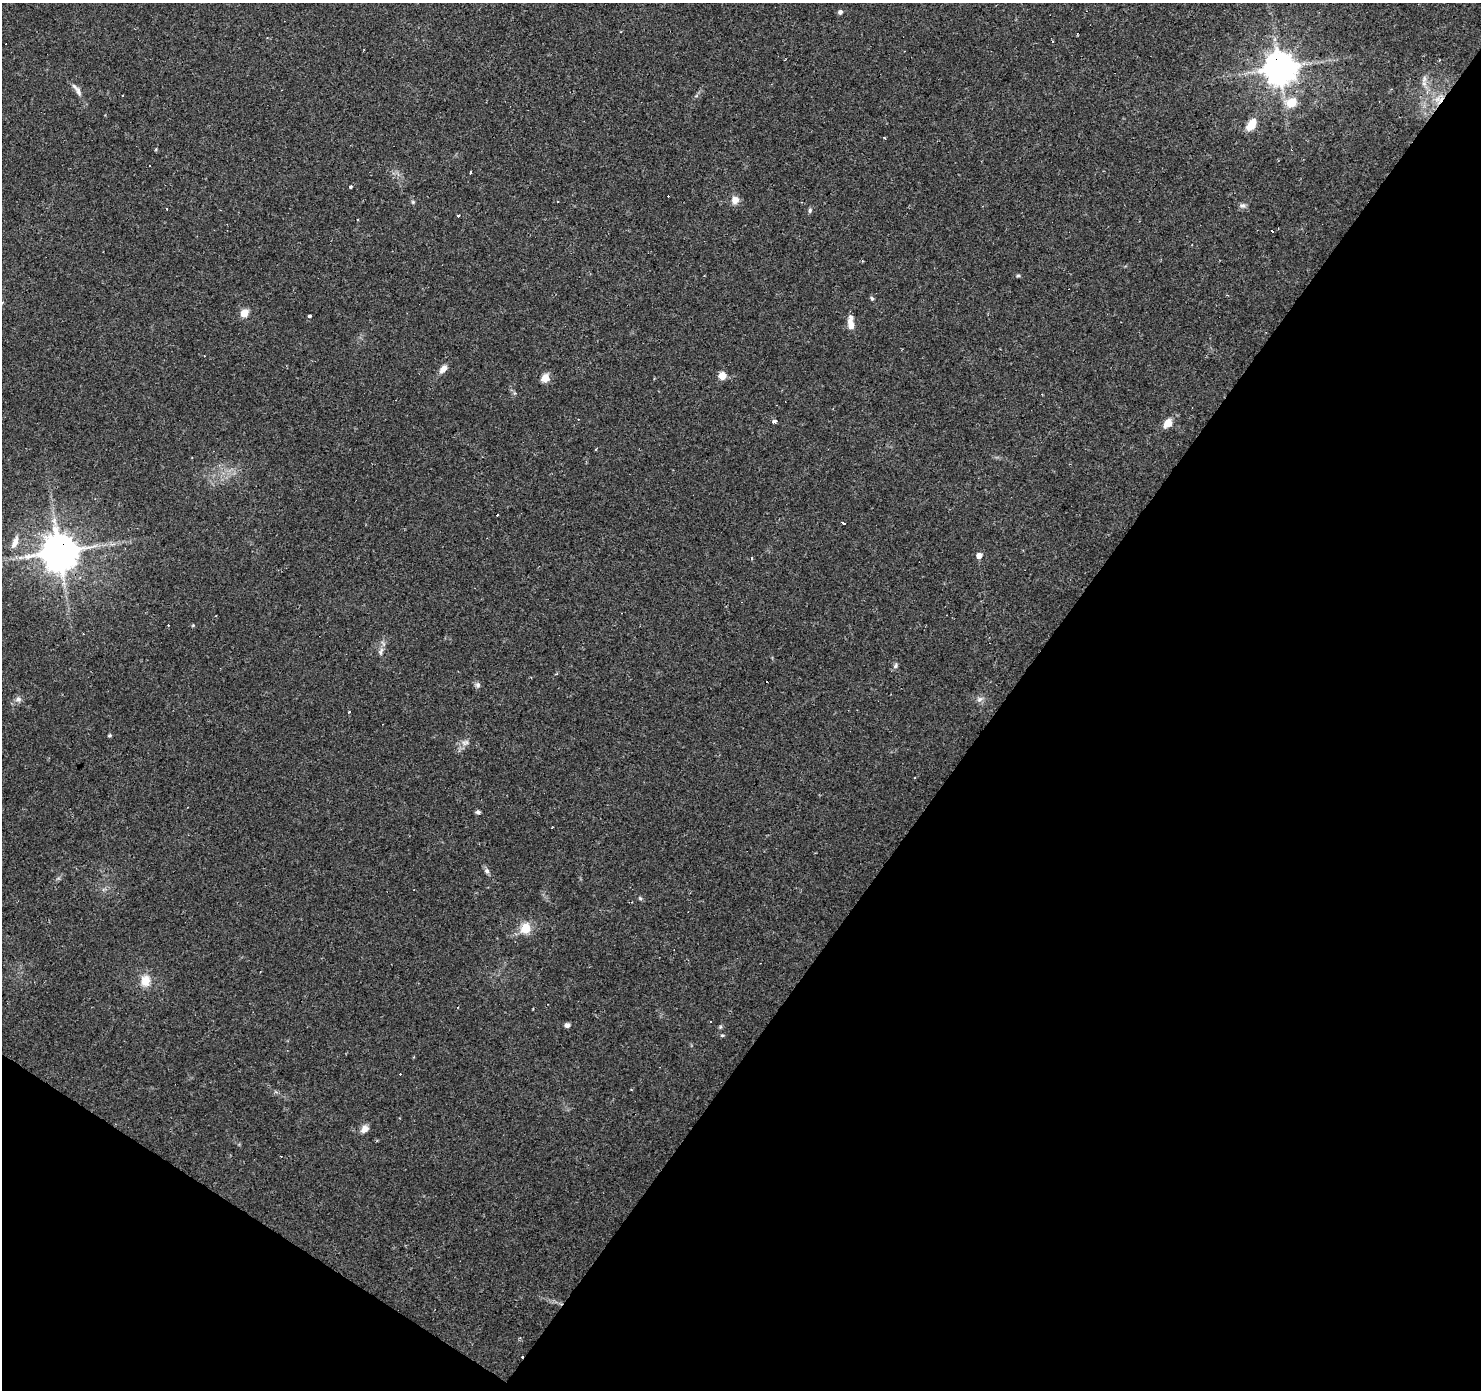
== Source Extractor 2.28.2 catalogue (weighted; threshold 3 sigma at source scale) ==
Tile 15 of 4 x 4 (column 3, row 4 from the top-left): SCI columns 2960-4438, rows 181-1568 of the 5921 x 5977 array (HDU 1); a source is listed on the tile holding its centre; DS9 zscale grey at full resolution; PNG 1483 x 1392 px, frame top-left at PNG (2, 3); no overlay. Shown black and unused: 36% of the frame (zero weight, under 2 of 3 exposures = <1% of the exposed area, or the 3 px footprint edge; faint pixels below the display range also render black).
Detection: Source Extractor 2.28.2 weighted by HDU 2 'WHT'; one run over the whole footprint, this tile lists its part. Background 0.0429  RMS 0.0034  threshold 0.0153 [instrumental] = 3 sigma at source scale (4.5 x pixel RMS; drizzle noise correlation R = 1.50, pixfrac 1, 0.0396/0.0396 arcsec/px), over >= 5 px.
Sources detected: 67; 13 cosmic-ray / hot-pixel residue — not listed; the other 54 listed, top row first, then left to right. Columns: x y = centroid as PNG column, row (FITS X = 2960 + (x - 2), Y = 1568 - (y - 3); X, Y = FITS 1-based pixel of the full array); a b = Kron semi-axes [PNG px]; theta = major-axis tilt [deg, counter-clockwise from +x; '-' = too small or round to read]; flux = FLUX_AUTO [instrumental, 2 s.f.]
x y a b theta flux
840 12 5 5 - 1.1
1077 33 3 2 - 0.54
1279 68 9 9 - 710
1424 79 13 5 74 1.4
77 90 22 6 -55 2.1
123 95 3 2 - 0.53
1437 99 10 7 -4 2.4
1291 103 7 6 - 11
1251 125 13 7 55 6
884 138 4 2 - 0.26
150 166 3 3 - 2.3
470 172 4 3 - 0.83
350 187 3 3 - 0.82
735 200 10 9 - 2.4
413 202 6 4 -46 0.46
1243 206 8 7 - 1.1
167 209 3 3 - 2.2
810 210 7 5 76 0.63
458 215 3 3 - 2.6
1272 231 3 3 - 2.4
1018 275 5 4 - 0.46
704 276 3 2 - 0.42
872 298 6 4 -66 0.52
244 313 8 7 - 3.8
309 316 4 3 - 0.91
851 323 16 6 -86 3.6
443 369 11 7 49 2.2
722 376 5 5 - 6.7
545 378 9 8 - 3.2
775 421 4 3 - 7.4
1168 423 6 5 - 6.1
844 523 4 3 - 1.9
15 542 17 7 69 2.9
59 552 10 10 - 1000
979 556 5 5 - 2.4
751 558 4 3 - 0.71
193 625 6 3 19 0.34
381 652 12 3 65 0.98
896 666 7 6 - 0.82
557 674 4 3 - 0.46
478 685 8 6 90 0.96
18 699 9 8 - 1.4
979 699 9 6 40 1.2
109 735 4 4 - 0.51
465 743 12 7 26 1.7
478 812 6 5 - 0.77
487 871 8 6 -65 0.98
640 898 5 5 - 0.48
525 928 14 12 66 5.5
145 981 15 11 87 4.6
710 1022 3 2 - 0.44
567 1025 6 5 - 1.1
722 1035 5 3 - 0.41
364 1129 10 7 45 2.2
Overlapping masked pixels (flux is a lower limit): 3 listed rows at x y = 1279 68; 1437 99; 59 552